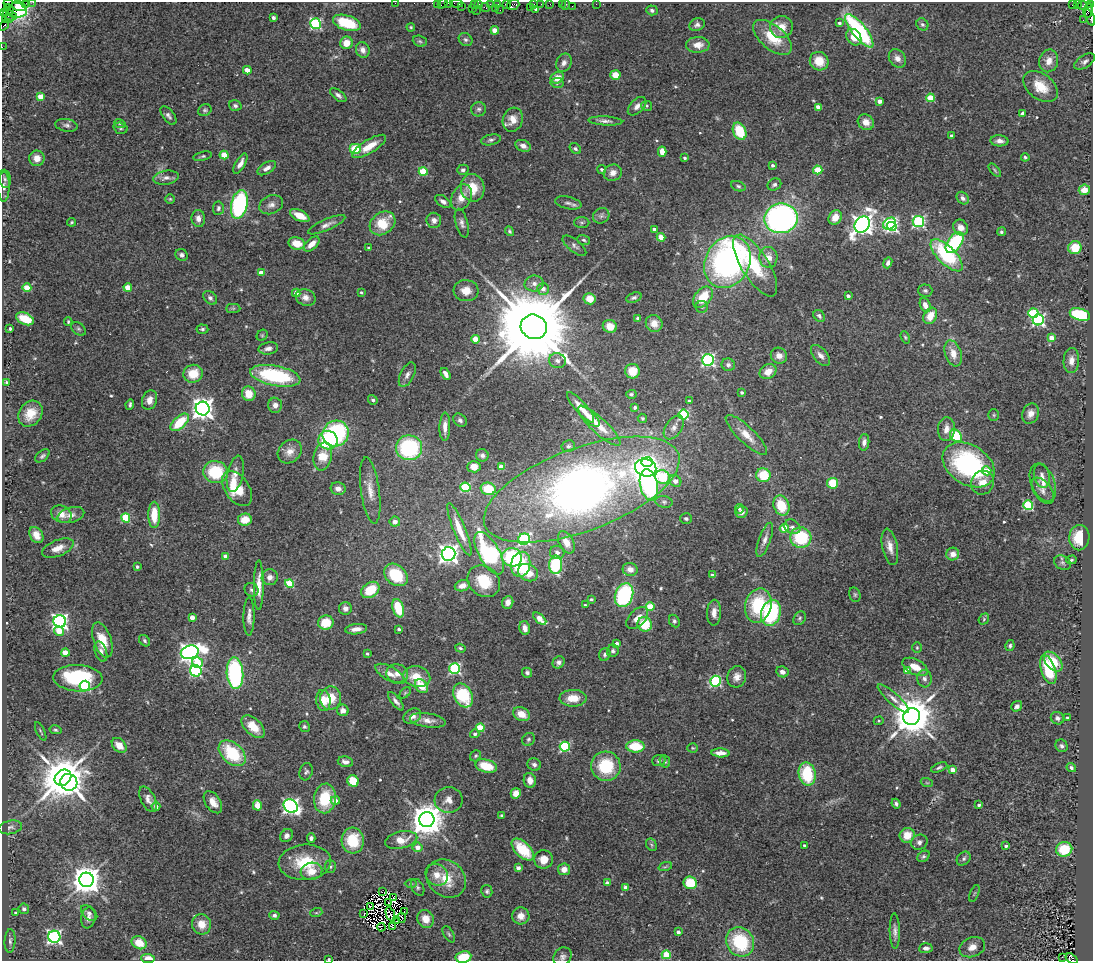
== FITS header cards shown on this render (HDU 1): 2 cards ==
NAXIS1  =                 1091
NAXIS2  =                  959

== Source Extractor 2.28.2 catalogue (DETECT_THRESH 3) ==
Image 1091 x 959 px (HDU 1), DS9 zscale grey, 1 PNG px = 1 image px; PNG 1095 x 963 px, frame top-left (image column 1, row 959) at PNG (2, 2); each listed source drawn as its Kron ellipse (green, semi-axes under 4 px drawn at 4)
Background 0.473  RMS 0.05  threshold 0.149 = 3 sigma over >= 5 px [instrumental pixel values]
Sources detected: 555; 3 with non-positive FLUX_AUTO (blend fragments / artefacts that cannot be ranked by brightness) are neither listed nor drawn; of the other 552, the 500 brightest by FLUX_AUTO listed and drawn (52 fainter detections omitted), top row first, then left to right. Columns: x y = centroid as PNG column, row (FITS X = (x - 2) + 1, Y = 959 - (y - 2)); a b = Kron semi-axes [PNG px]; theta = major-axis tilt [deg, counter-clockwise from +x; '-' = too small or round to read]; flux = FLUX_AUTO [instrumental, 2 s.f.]
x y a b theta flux
33 2 2 2 - 10
8 3 5 2 - 18
395 3 2 2 - 15
438 3 3 2 - 34
443 3 5 2 - 35
448 3 2 2 - 11
456 3 6 3 -8 30
25 4 3 2 - 18
490 4 2 2 - 16
498 4 4 2 - 58
507 4 3 2 - 16
534 4 3 2 - 12
541 4 2 2 - 32
550 4 2 2 - 5.6
562 4 2 2 - 9.3
596 4 2 2 - 4.9
1072 4 3 2 - 15
1077 4 2 2 - 14
474 5 3 2 - 9.9
478 5 3 3 - 99
513 5 6 5 - 92
566 5 5 2 - 9.6
1090 5 3 3 - 41
19 6 7 4 -16 84
462 6 3 2 - 5.1
572 6 2 2 - 4.2
1082 6 4 3 - 33
530 7 2 2 - 13
7 8 3 3 - 140
472 8 3 2 - 4.2
485 8 5 2 - 32
496 8 2 2 - 12
536 9 4 3 - 16
10 10 3 3 - 100
18 10 10 7 -8 210
476 10 2 2 - 5.9
500 10 2 2 - 20
652 10 6 5 - 8.6
1088 10 7 4 79 370
4 12 2 2 - 4.8
10 15 7 4 -18 38
1090 17 9 4 -68 120
273 18 3 3 - 13
8 19 6 3 -9 270
1083 20 2 2 - 5.7
347 23 14 7 -17 150
839 23 3 3 - 7.6
316 24 5 5 - 410
922 24 6 5 - 6.9
4 25 6 3 51 30
697 25 8 6 23 11
411 27 4 3 - 4.2
781 27 11 11 - 42
495 30 4 4 - 53
859 31 21 7 -51 440
772 37 23 12 -40 97
854 37 9 7 -56 34
466 40 7 6 - 8.7
420 41 7 5 -21 6.3
346 43 6 6 - 45
698 45 12 8 1 30
2 47 2 2 - 4.5
363 50 8 6 -70 17
897 58 10 7 -53 20
819 61 9 9 - 57
1049 61 11 9 76 30
1085 61 12 6 33 12
564 63 9 7 66 17
247 70 4 4 - 44
615 75 5 5 - 42
557 78 7 5 25 40
557 83 6 5 - 6.7
1041 86 19 12 -38 69
338 95 9 5 -37 12
40 96 4 4 - 65
930 98 4 4 - 110
880 101 4 4 - 19
235 106 6 5 - 8.9
637 106 11 7 45 18
647 106 5 5 - 4.9
818 107 4 4 - 38
479 109 7 7 - 10
205 110 7 5 29 6.5
1023 113 4 4 - 19
168 115 11 5 -52 12
513 120 12 10 72 39
605 121 17 4 -3 15
866 122 8 7 - 31
120 124 6 4 -18 4.8
66 125 11 6 -10 11
120 128 7 5 -16 6.5
740 131 9 6 -65 120
951 135 4 3 - 6
491 140 10 5 12 9.1
999 141 9 5 -3 15
369 146 19 6 31 54
523 146 8 5 -23 18
575 148 6 5 - 7
355 149 6 5 - 100
662 152 5 4 - 50
224 155 4 4 - 77
203 156 9 4 13 6.4
1025 157 4 3 - 5.3
37 158 8 7 - 34
685 158 3 3 - 6.2
240 163 11 5 60 18
773 165 4 4 - 8.8
267 168 10 5 32 17
602 169 4 4 - 8.6
463 170 5 5 - 11
818 170 4 4 - 96
995 170 8 4 -49 5.2
423 172 4 4 - 140
613 173 9 8 - 23
166 178 13 7 10 17
5 179 9 6 -79 10
774 185 7 6 - 9.6
738 186 7 5 -20 6.9
4 187 15 5 89 17
473 188 14 12 -78 77
1084 190 5 5 - 36
461 197 14 9 64 39
963 198 7 5 -47 13
170 199 5 5 - 4.4
443 201 9 5 -35 14
568 203 13 6 -12 13
239 204 14 8 77 450
271 205 12 9 22 20
218 208 6 5 - 9.3
300 216 10 5 -26 53
601 216 8 7 - 11
835 217 7 6 - 38
198 218 8 7 - 21
781 218 17 15 10 1100
434 220 7 7 - 15
71 222 4 4 - 4.2
918 222 6 5 - 550
382 223 14 10 37 95
462 223 15 6 -75 15
582 223 7 5 1 7.2
862 224 9 7 53 2600
890 224 7 5 38 400
327 225 20 5 23 19
892 226 5 4 - 390
961 228 8 7 - 30
654 229 4 3 - 20
509 231 5 4 - 5.8
1001 232 4 4 - 6.5
661 237 4 4 - 72
584 240 6 4 -18 6.3
297 243 8 6 -9 54
955 243 12 7 55 290
312 244 9 5 42 33
574 246 14 6 -39 12
368 248 3 3 - 5.2
1075 248 6 6 - 80
182 255 6 5 - 10
947 255 21 9 -45 250
768 257 10 9 - 31
727 262 27 22 61 1100
888 263 5 4 - 9.6
755 266 35 13 -58 160
261 273 4 4 - 37
534 284 9 8 - 19
128 287 4 4 - 63
27 288 4 4 - 82
543 289 6 6 - 21
925 290 7 6 - 7.9
466 291 12 10 -5 43
361 292 3 3 - 5.4
296 293 4 4 - 24
848 296 4 3 - 11
306 297 10 8 -22 19
634 297 8 5 20 8.6
703 297 12 8 49 89
210 298 8 6 -44 9.4
590 299 6 5 - 46
925 305 7 5 -69 25
702 307 6 6 - 7.6
233 308 7 4 0 6.3
1033 313 5 5 - 130
1080 315 10 6 -17 230
819 316 6 5 - 8.1
930 316 8 6 63 51
638 318 4 4 - 9.6
25 319 9 5 -24 80
1038 320 5 5 - 610
68 322 4 3 - 4.2
654 323 8 8 - 32
610 326 7 6 - 46
534 327 13 12 - 72000
10 328 3 3 - 8.1
78 329 8 5 -41 7.1
202 329 6 4 -5 6.6
262 335 6 5 - 4.8
905 337 6 4 -70 5
1051 338 4 4 - 42
475 339 4 4 - 57
268 348 10 6 9 15
953 353 13 8 -71 39
821 355 12 7 -50 18
779 356 8 7 - 23
708 360 6 5 - 640
557 361 8 7 - 16
1071 361 12 8 86 25
728 365 7 6 - 9.8
632 371 7 7 - 66
768 372 9 7 32 42
193 374 10 9 - 66
446 374 6 3 -58 15
407 375 13 6 63 16
275 376 25 10 -11 310
6 382 3 3 - 6.5
742 392 3 3 - 7
249 394 7 6 - 55
631 394 5 4 - 7
150 400 10 7 71 26
373 400 5 4 - 8.7
689 401 3 3 - 5.2
130 404 5 3 - 6.9
275 405 7 7 - 19
580 407 19 5 -49 36
635 407 3 3 - 7.3
203 409 7 7 - 2800
30 414 14 11 54 53
683 414 5 5 - 330
1031 414 10 8 68 25
994 415 6 5 - 5
589 416 14 6 -44 25
642 418 5 4 - 4.9
460 420 7 6 - 9
180 422 11 6 44 120
599 426 28 7 -43 62
445 427 14 5 88 27
674 427 13 8 56 21
946 429 12 8 85 27
336 434 13 12 - 460
746 435 27 8 -44 53
956 436 7 5 -49 120
328 440 9 9 - 190
864 442 8 5 85 16
568 446 7 6 - 7.6
409 448 13 12 - 330
290 451 13 10 44 31
482 455 6 6 - 11
42 456 8 5 39 8.3
323 456 14 9 77 84
647 462 5 5 - 150
969 465 28 19 -33 500
474 467 6 5 - 37
501 467 4 4 - 48
646 468 11 8 -14 420
987 471 4 4 - 76
215 472 12 11 - 160
235 474 18 8 78 28
763 475 7 7 - 110
1042 476 12 8 -79 17
662 477 7 7 - 200
675 481 6 5 - 20
1043 482 20 11 -68 38
833 483 5 5 - 98
983 483 12 11 - 40
649 485 16 8 -78 460
465 487 5 5 - 200
237 489 20 12 -55 110
338 489 7 6 - 19
488 489 7 6 - 93
370 490 33 9 -82 50
582 490 103 41 20 2600
1043 491 15 8 -54 20
664 502 9 5 -10 8.6
1028 505 5 4 - 260
781 506 10 7 -67 95
739 509 5 3 - 7.8
741 512 6 5 - 15
61 514 11 8 -26 29
71 515 14 7 16 21
154 515 13 6 -90 80
126 518 5 4 - 160
686 519 6 5 - 6.1
245 520 7 6 - 54
395 522 5 5 - 22
792 527 8 6 -34 17
784 528 4 4 - 79
459 529 28 6 -68 68
36 535 9 6 -59 38
801 538 10 10 - 190
1079 538 13 10 88 85
524 539 6 5 - 450
765 540 18 6 70 21
566 542 12 7 -62 32
890 547 18 7 -78 30
58 548 17 8 22 31
557 552 7 6 - 12
489 553 24 10 -61 410
448 554 7 6 - 2000
953 554 6 6 - 30
225 556 4 3 - 23
512 557 10 9 - 260
1071 560 5 4 - 5
1063 563 9 7 -33 10
521 564 12 9 76 150
556 565 9 6 89 210
137 567 3 3 - 7.2
630 569 7 6 - 24
528 573 10 8 -30 48
396 575 13 10 -41 140
712 575 4 3 - 14
270 577 8 8 - 19
484 581 17 14 -41 100
290 583 4 4 - 150
259 585 25 5 90 38
462 586 8 5 17 25
251 590 7 6 - 8.9
370 590 10 7 35 96
624 595 12 8 69 370
855 595 7 5 -75 6.6
591 599 3 3 - 4.2
508 602 6 5 - 21
585 605 3 3 - 4.4
758 605 17 13 77 190
650 607 4 4 - 110
345 608 6 6 - 16
398 608 9 5 -74 110
714 613 13 7 88 25
771 613 13 9 73 310
249 616 19 5 90 21
192 617 4 4 - 35
637 618 13 8 46 31
800 618 7 5 55 6.9
540 619 8 4 -41 53
984 619 6 5 - 5.6
60 621 6 6 - 1200
674 621 6 5 - 6.9
326 623 8 7 - 76
645 624 7 7 - 100
525 628 7 5 -76 21
356 629 11 5 6 22
399 629 3 3 - 7.3
59 631 5 4 - 53
102 640 18 9 -71 66
144 641 6 5 - 6.8
617 644 4 3 - 17
1010 646 5 4 - 6.6
460 648 5 4 - 5.6
917 648 5 4 - 4.6
613 651 6 6 - 7.6
65 652 4 4 - 54
101 652 10 6 -72 14
190 652 9 6 16 2000
367 654 3 3 - 4.3
605 654 7 5 66 7.7
197 662 6 5 - 93
559 662 6 5 - 12
1053 662 11 7 -49 78
915 667 14 7 -27 45
455 669 5 5 - 440
1048 670 15 7 -71 120
196 671 6 5 - 430
907 671 4 4 - 50
782 672 6 5 - 15
235 673 16 8 -86 450
527 673 5 5 - 8.3
390 674 16 7 -29 27
397 674 11 9 -12 24
417 677 14 10 -15 69
737 677 11 9 70 26
78 678 24 13 -2 260
924 679 9 7 -83 13
715 681 5 5 - 360
85 686 5 5 - 410
421 686 7 5 -50 62
405 693 7 4 45 5
463 695 13 9 -61 180
330 698 11 10 - 68
573 698 14 8 1 50
893 699 20 5 -41 23
323 700 10 7 -82 41
396 701 11 4 -51 14
1017 706 6 5 - 9.9
343 710 6 6 - 20
521 714 9 6 -25 44
412 716 9 7 30 20
912 717 8 8 - 12000
1067 717 3 2 - 4.1
1057 718 7 6 - 9.5
428 720 18 7 -8 26
879 721 5 4 - 4.2
253 727 14 8 -44 66
304 727 5 5 - 6.3
480 728 4 4 - 120
55 730 6 4 -13 5.9
41 731 10 3 -65 5
475 734 4 4 - 9.4
529 739 7 6 - 7.1
119 745 8 6 -45 32
635 746 9 6 -1 110
1062 746 6 6 - 8.8
565 747 5 5 - 300
693 748 5 4 - 4.2
232 753 15 10 -42 180
720 753 9 4 -2 29
476 756 6 5 - 5.7
659 760 6 5 - 8.6
665 761 6 5 - 5.4
345 762 8 5 -10 17
534 765 7 6 - 10
486 766 11 6 -14 81
606 766 15 14 - 160
939 767 8 4 22 7.7
1071 768 5 4 - 6.8
952 770 4 4 - 35
306 772 9 6 74 8.8
807 774 12 8 -78 180
63 778 9 7 41 15000
530 780 7 6 - 26
353 781 6 5 - 87
69 782 8 8 - 2100
927 783 6 3 -19 4.2
516 793 5 5 - 31
325 798 15 11 82 130
148 799 14 7 -63 20
335 800 5 4 - 25
449 800 14 13 - 30
213 802 12 7 -56 32
896 804 5 4 - 7.3
257 805 5 4 - 68
979 805 3 3 - 9.4
291 806 7 6 - 1000
156 807 4 4 - 19
501 815 4 4 - 4.6
427 820 7 7 - 8000
10 827 12 6 12 12
907 835 7 7 - 56
286 836 7 5 48 12
311 838 5 4 - 11
353 840 13 11 -85 120
401 840 16 8 13 49
919 842 8 7 - 14
651 845 7 5 -60 6
804 845 3 3 - 5.4
1006 846 3 3 - 8.5
418 847 5 4 - 31
1064 849 8 7 - 100
523 850 14 7 -45 120
923 856 7 5 38 6.9
544 859 9 9 - 36
964 859 8 6 47 9
305 862 26 17 4 130
330 866 6 5 - 6
665 867 7 4 19 5.6
518 868 4 4 - 18
564 869 6 6 - 25
311 871 11 8 13 43
437 875 12 10 -41 35
446 879 21 18 -38 88
86 880 7 7 - 5700
607 883 4 4 - 22
690 883 7 6 - 97
411 884 6 4 -1 5.3
418 887 9 6 -61 8.2
626 887 4 4 - 33
487 891 6 5 - 7.4
382 892 3 2 - 4.5
974 893 9 3 69 4.2
394 897 3 2 - 4.5
389 903 3 2 - 5.8
370 906 3 2 - 4.6
24 909 5 5 - 9.6
404 912 4 3 - 7.9
15 913 3 3 - 6.1
89 913 9 6 -41 10
316 913 6 4 18 4.3
364 913 3 2 - 4.6
390 914 7 2 -67 6.7
274 915 5 4 - 8.6
521 916 8 8 - 32
88 918 10 7 79 16
402 918 5 3 - 4.2
426 919 9 8 - 48
397 921 3 2 - 4.3
202 924 10 9 - 45
381 927 4 2 - 4.4
393 927 3 3 - 37
895 931 18 5 -89 18
678 932 3 3 - 9.4
449 934 9 5 -58 6.8
54 937 6 6 - 950
10 941 11 5 87 10
740 942 15 13 -54 210
139 943 8 6 -29 62
972 947 13 9 21 30
926 948 7 5 5 12
666 955 4 4 - 130
463 957 8 5 9 91
562 957 10 8 54 14
1062 957 3 2 - 5.9
148 958 7 4 -5 35
329 959 3 3 - 6.2
1072 959 6 4 -35 440
At the frame edge (FLAGS 8, measured only in part): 15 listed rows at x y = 33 2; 8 3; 395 3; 438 3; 443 3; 448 3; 456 3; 1090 17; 4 25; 2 47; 463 957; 562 957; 148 958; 329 959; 1072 959
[52 fainter detections neither listed nor drawn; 3 non-positive-flux detections neither listed nor drawn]